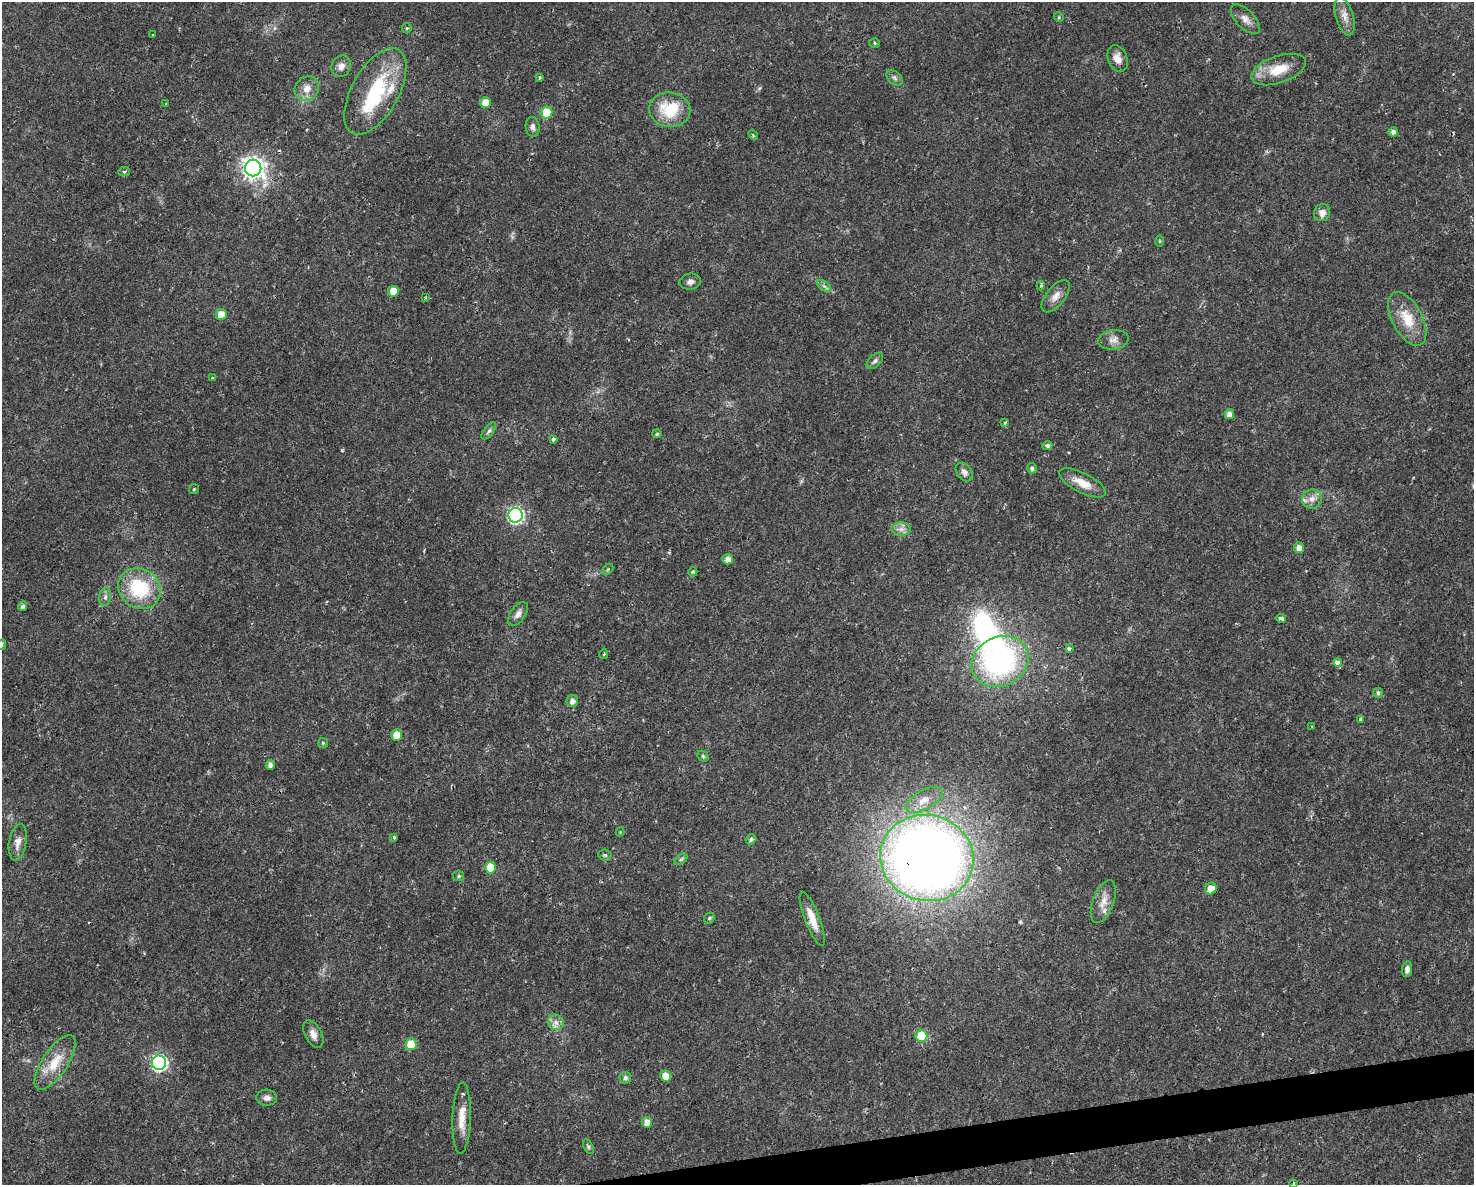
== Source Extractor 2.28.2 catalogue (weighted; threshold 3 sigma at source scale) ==
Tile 5 of 3 x 4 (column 2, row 2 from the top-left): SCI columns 1535-3006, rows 2368-3550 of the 4496 x 4734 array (HDU 1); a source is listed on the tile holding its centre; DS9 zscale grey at full resolution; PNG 1476 x 1187 px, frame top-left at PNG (2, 2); each listed source drawn as its Kron ellipse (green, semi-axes under 4 px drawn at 4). Shown black and unused: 2% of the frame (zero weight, under 2 of 3 exposures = <1% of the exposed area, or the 3 px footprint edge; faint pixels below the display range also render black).
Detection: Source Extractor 2.28.2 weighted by HDU 2 'WHT'; one run over the whole footprint, this tile lists its part. Background 0.0169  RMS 0.0028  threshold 0.0124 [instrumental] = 3 sigma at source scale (4.5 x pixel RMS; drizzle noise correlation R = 1.50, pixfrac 1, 0.0396/0.0396 arcsec/px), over >= 5 px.
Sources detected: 105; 2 inside a brighter object's white glare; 3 cosmic-ray / hot-pixel residue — neither listed nor drawn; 2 inside a brighter listed object's ellipse — not listed separately; the other 98 listed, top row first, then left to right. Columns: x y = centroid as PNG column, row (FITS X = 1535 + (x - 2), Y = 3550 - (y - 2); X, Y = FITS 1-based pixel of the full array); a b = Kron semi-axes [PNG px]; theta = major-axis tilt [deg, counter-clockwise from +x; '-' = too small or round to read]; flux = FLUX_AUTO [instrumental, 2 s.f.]
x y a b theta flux
1345 16 20 8 -74 2.4
1059 17 5 4 - 0.34
1245 19 18 9 -46 2.1
407 28 5 5 - 0.4
152 35 2 2 - 0.27
875 43 5 4 - 0.37
1118 59 14 9 -70 2.2
341 66 11 9 65 1.7
1279 69 28 13 19 7.3
539 78 3 3 - 0.55
894 78 9 6 -41 0.83
307 89 13 11 52 2.6
375 91 48 23 61 20
485 103 5 5 - 4.1
166 104 4 3 - 0.23
670 110 21 17 -6 11
547 112 6 6 - 7.7
533 127 10 7 -83 1.1
1393 132 5 4 - 1.3
753 135 5 4 - 0.34
253 168 8 8 - 180
124 171 6 3 7 0.41
1322 213 8 8 - 1.8
1160 241 5 3 - 0.28
690 282 11 8 9 1.3
824 286 8 4 -36 0.66
1041 286 4 3 - 0.39
393 291 5 5 - 3.8
1056 296 19 9 52 2.4
426 298 4 3 - 0.36
221 314 5 5 - 3.8
1407 319 29 15 -62 7.3
1113 340 15 9 7 1.9
875 361 10 6 46 0.85
212 378 4 3 - 0.42
1229 414 5 5 - 1.8
1005 422 4 3 - 0.61
489 431 10 5 51 0.8
657 434 5 4 - 0.49
553 439 3 3 - 0.73
1047 445 5 4 - 0.9
1032 468 5 5 - 0.89
964 472 10 7 -49 1.2
1082 483 25 10 -27 4.3
194 489 5 5 - 0.38
1312 499 10 9 - 1.9
515 515 7 7 - 62
901 529 9 6 0 1.4
1299 548 5 5 - 2
728 559 5 5 - 1.7
608 569 6 4 44 0.44
693 572 4 4 - 0.47
139 588 22 19 -34 17
105 597 9 6 80 0.94
23 606 5 4 - 0.81
518 614 13 7 55 1.5
1281 618 5 3 - 1.6
2 645 5 3 - 0.28
1069 648 4 3 - 0.88
604 654 5 2 - 0.26
1000 662 29 24 27 60
1338 662 4 3 - 2.8
1378 693 5 5 - 0.68
572 701 6 5 - 1.3
1361 719 3 3 - 6.1
1312 727 3 3 - 0.21
397 735 5 5 - 5.9
323 743 5 5 - 0.38
703 756 6 5 - 0.42
270 765 5 4 - 1.3
924 800 20 9 29 3.4
620 832 4 4 - 0.28
394 837 3 3 - 0.55
751 839 5 5 - 0.8
18 842 18 8 80 2.4
605 855 6 5 - 0.54
927 858 47 43 -16 350
681 859 7 4 37 0.51
490 867 6 5 - 6.3
459 876 5 5 - 0.53
1211 888 6 5 - 3.2
1103 902 22 10 69 3.4
709 918 6 5 - 0.44
812 919 29 7 -69 4.1
1407 969 8 5 83 1.1
556 1022 8 7 - 1.5
313 1034 15 8 -63 1.9
921 1036 6 6 - 13
411 1044 6 5 - 9
55 1062 32 12 56 7.1
159 1063 7 7 - 64
665 1076 5 5 - 4
625 1078 6 5 - 0.94
267 1098 10 8 -4 1.5
462 1118 36 9 88 4.8
647 1122 5 5 - 2.8
588 1147 8 4 -64 0.55
1293 1183 4 3 - 0.28
Overlapping masked pixels (flux is a lower limit): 1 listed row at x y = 927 858
Isophote crosses this tile's border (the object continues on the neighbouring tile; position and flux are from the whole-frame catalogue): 1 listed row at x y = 2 645